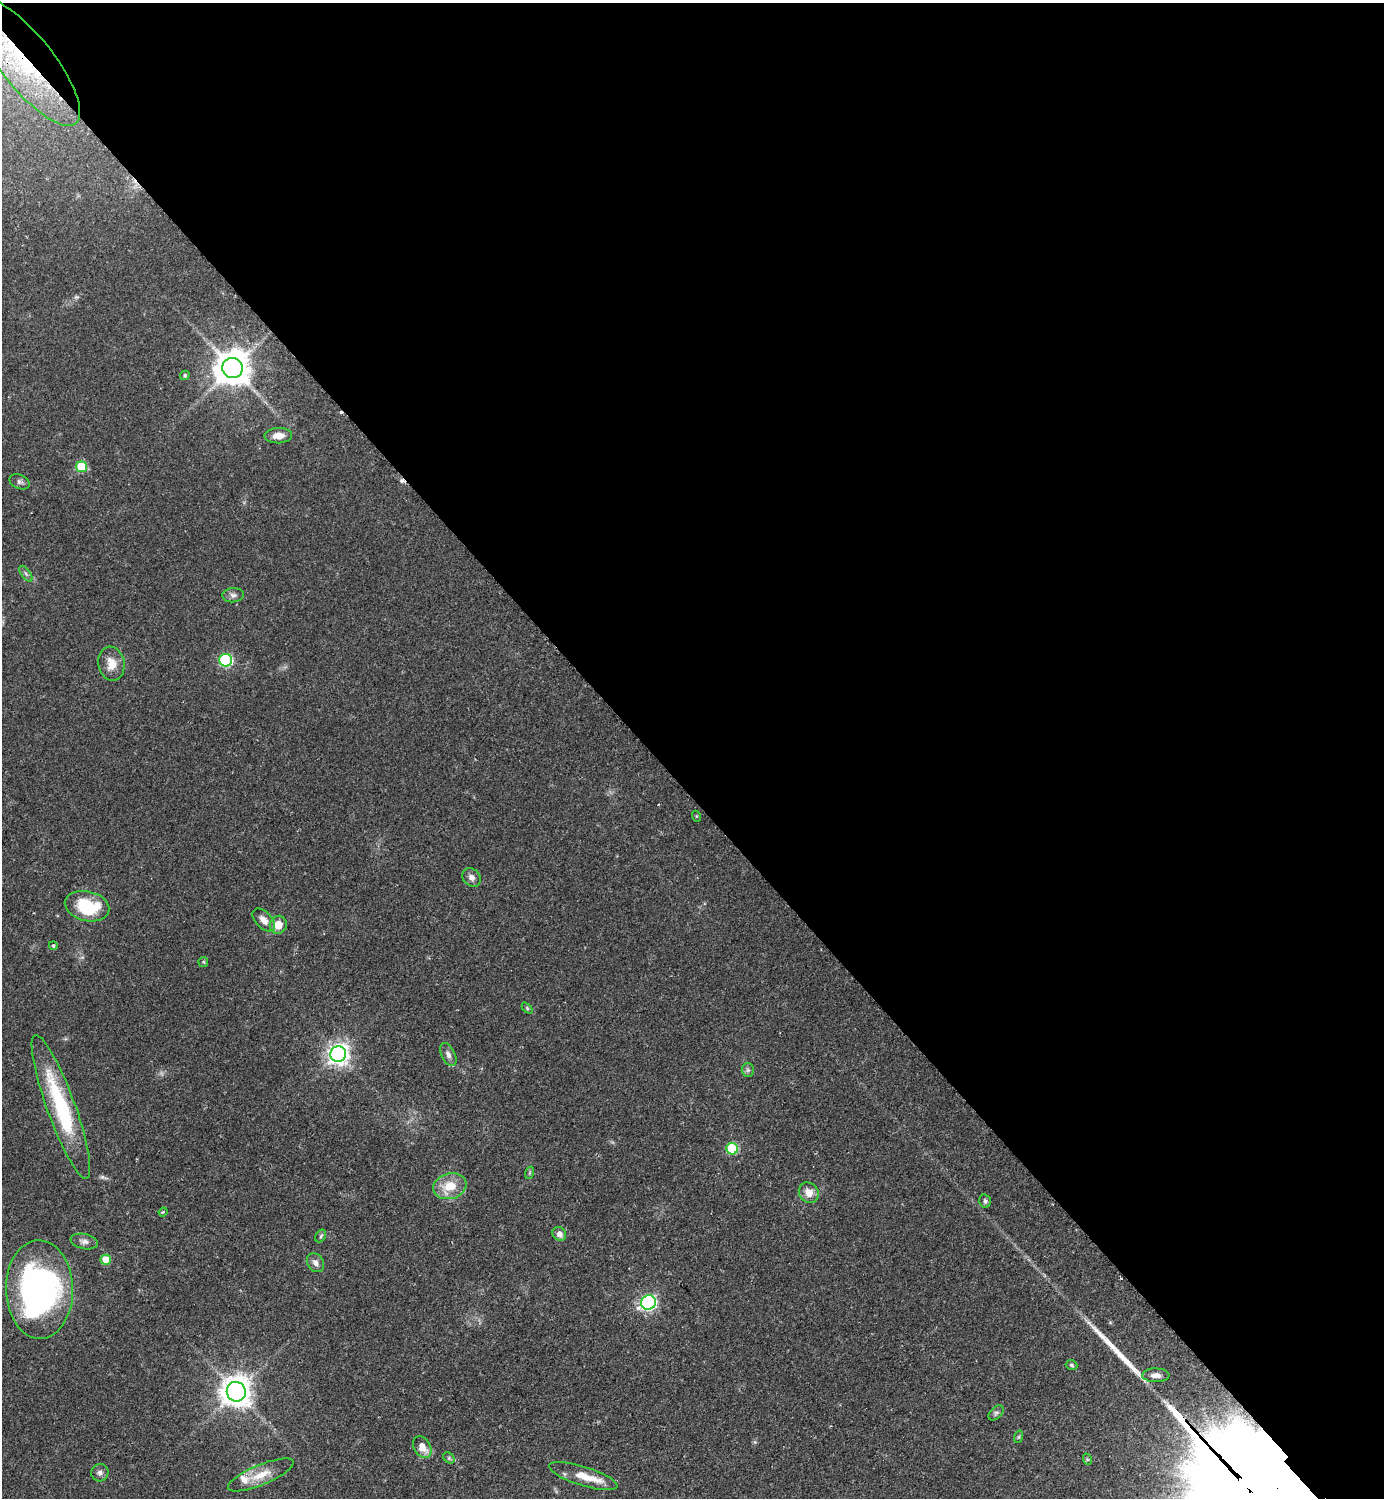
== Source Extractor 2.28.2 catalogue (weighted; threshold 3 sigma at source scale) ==
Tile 3 of 4 x 4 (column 3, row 1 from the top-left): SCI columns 3105-4486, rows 4534-6029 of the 6069 x 6073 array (HDU 1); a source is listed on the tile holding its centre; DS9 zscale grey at full resolution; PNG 1386 x 1500 px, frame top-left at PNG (2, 3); each listed source drawn as its Kron ellipse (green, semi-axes under 4 px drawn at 4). Shown black and unused: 53% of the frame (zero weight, under 2 of 3 exposures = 3% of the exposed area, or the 3 px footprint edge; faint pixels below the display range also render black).
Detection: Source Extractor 2.28.2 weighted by HDU 2 'WHT'; one run over the whole footprint, this tile lists its part. Background 0.142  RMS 0.0068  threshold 0.0305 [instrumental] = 3 sigma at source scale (4.5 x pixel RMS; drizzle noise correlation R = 1.50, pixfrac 1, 0.05/0.05 arcsec/px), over >= 5 px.
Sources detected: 54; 2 inside a brighter object's white glare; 2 cosmic-ray / hot-pixel residue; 1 long thin detection or spike segment (spike, bleed or trail) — neither listed nor drawn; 3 inside a brighter listed object's ellipse — not listed separately; the other 46 listed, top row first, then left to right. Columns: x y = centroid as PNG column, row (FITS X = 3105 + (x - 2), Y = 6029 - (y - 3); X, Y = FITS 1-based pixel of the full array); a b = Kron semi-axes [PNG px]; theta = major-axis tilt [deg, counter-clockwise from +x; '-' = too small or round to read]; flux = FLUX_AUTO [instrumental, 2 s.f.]
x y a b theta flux
27 62 79 26 -51 84
232 368 10 10 - 1500
185 375 5 4 - 1.2
278 436 14 7 2 6.1
82 467 5 5 - 24
20 482 10 7 -24 2.1
26 574 9 4 -55 1.6
233 595 11 7 4 2.5
226 660 6 6 - 81
111 664 17 13 -80 8.8
696 816 5 3 - 0.61
472 877 10 8 -46 3.1
87 906 22 15 -13 34
264 920 14 8 -46 5.1
278 925 9 8 - 7.9
53 945 4 4 - 1.1
203 962 5 5 - 0.86
527 1008 6 4 -47 0.88
338 1054 8 8 - 420
448 1054 12 6 -63 3.1
748 1070 6 6 - 1.6
61 1107 76 14 -70 63
732 1149 6 5 - 42
529 1173 6 4 71 0.98
450 1186 17 13 17 13
809 1193 11 9 -50 6.9
985 1201 7 5 -78 1.5
163 1212 4 3 - 0.66
559 1234 7 6 - 3.9
321 1236 7 4 60 1.2
84 1241 14 7 -12 3.1
106 1260 5 5 - 16
315 1263 10 8 -53 3.4
39 1289 49 33 -89 200
649 1302 7 7 - 160
1071 1365 6 5 - 1.2
1156 1375 13 7 0 4.3
236 1392 10 9 - 1000
996 1413 9 5 45 1.7
1018 1437 6 4 71 0.98
422 1447 11 8 -57 7.8
449 1458 6 5 - 1.2
1087 1459 6 3 -72 0.79
100 1473 9 8 - 2.6
261 1475 35 10 22 13
583 1476 36 9 -17 13
Overlapping masked pixels (flux is a lower limit): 1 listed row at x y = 27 62